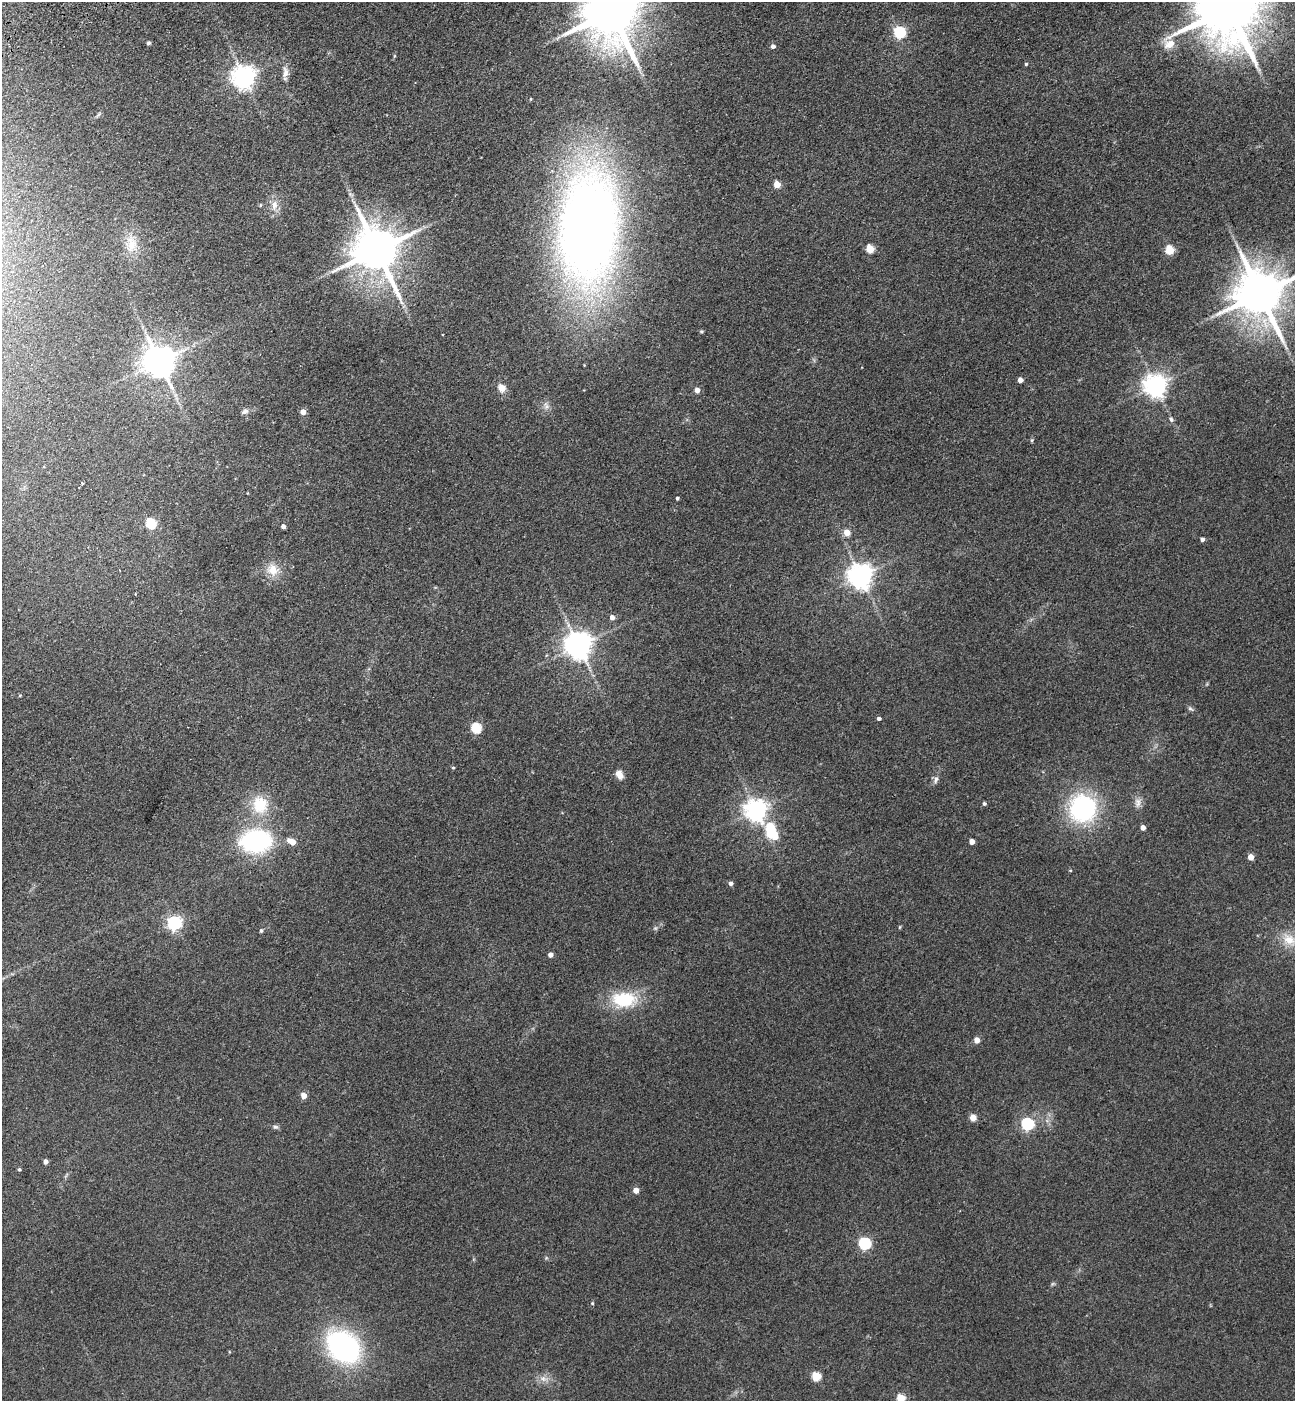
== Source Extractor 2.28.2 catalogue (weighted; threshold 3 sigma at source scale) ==
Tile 11 of 4 x 4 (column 3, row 3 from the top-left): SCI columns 2932-4224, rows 1512-2910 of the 5732 x 5819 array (HDU 1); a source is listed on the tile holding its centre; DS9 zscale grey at full resolution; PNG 1297 x 1403 px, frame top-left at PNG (2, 2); no overlay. Shown black and unused: <1% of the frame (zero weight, under 3 of 4 exposures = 6% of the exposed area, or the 3 px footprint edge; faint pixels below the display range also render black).
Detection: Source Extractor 2.28.2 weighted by HDU 2 'WHT'; one run over the whole footprint, this tile lists its part. Background 0.192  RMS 0.0084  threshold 0.038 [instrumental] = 3 sigma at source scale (4.5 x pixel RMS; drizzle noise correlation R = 1.50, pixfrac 1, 0.05/0.05 arcsec/px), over >= 5 px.
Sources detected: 81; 2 inside a brighter object's white glare — not listed; the other 79 listed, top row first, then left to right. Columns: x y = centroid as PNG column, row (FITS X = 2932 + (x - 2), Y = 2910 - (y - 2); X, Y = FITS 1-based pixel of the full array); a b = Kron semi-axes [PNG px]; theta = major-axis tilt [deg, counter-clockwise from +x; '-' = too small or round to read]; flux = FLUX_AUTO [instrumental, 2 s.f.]
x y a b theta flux
1229 8 20 15 -70 6800
611 12 18 14 -69 5700
899 32 6 5 - 100
148 43 4 3 - 1.8
773 46 5 5 - 2.8
1026 64 4 4 - 1.1
285 72 15 7 87 5.7
243 77 7 7 - 670
531 99 4 3 - 0.68
777 184 5 4 - 17
260 205 5 4 - 1
274 205 15 8 83 6.9
588 227 94 49 86 970
131 244 24 13 89 15
870 249 5 5 - 27
377 250 14 12 -61 3500
1169 250 5 5 - 39
1260 294 15 13 -62 3900
159 362 9 8 - 1600
1020 380 4 4 - 5.8
1155 386 7 7 - 620
501 388 13 11 -55 6.1
697 390 4 4 - 6.9
245 411 10 6 18 2.6
303 412 5 5 - 6
1171 419 7 5 -64 2.1
1032 440 6 4 71 0.94
82 483 3 3 - 1.3
677 498 3 3 - 1.3
151 524 5 5 - 59
283 526 4 4 - 3.7
847 533 5 5 - 12
1202 539 4 4 - 2.8
273 570 16 13 -70 12
860 576 8 8 - 750
135 594 3 3 - 1
612 617 5 4 - 5
578 646 8 8 - 1000
20 695 5 4 - 0.85
1190 709 8 5 -29 1.8
879 719 4 3 - 2.2
476 728 5 5 - 57
453 768 5 3 - 0.74
619 774 11 8 -56 5.6
936 779 11 6 84 3.2
1138 802 13 8 88 4.8
984 804 4 4 - 1.6
260 805 24 21 -82 28
1083 808 24 23 - 110
755 810 7 7 - 610
770 828 5 5 - 41
1143 828 4 4 - 4.8
256 841 21 15 4 150
292 842 8 5 -26 12
972 842 4 4 - 7.7
1251 857 4 4 - 10
1070 870 4 3 - 0.68
731 883 5 4 - 2.4
174 923 6 6 - 190
900 927 5 3 - 0.81
655 928 6 4 -43 1.2
261 931 5 4 - 1.5
1289 940 22 14 -32 16
550 955 4 4 - 4.6
624 999 34 20 -2 37
977 1040 4 4 - 8.6
303 1096 5 4 - 8.5
973 1118 5 4 - 12
1027 1124 6 5 - 120
275 1127 7 5 -2 1.8
45 1162 4 4 - 4.6
19 1169 4 3 - 1.2
636 1190 4 4 - 8.2
865 1243 6 5 - 110
592 1303 5 4 - 0.98
343 1347 33 25 -41 160
816 1376 5 5 - 35
543 1378 8 7 - 3.8
901 1398 5 5 - 31
Isophote crosses this tile's border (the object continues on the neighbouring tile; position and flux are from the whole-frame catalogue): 5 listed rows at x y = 1229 8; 611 12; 1260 294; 1289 940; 901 1398